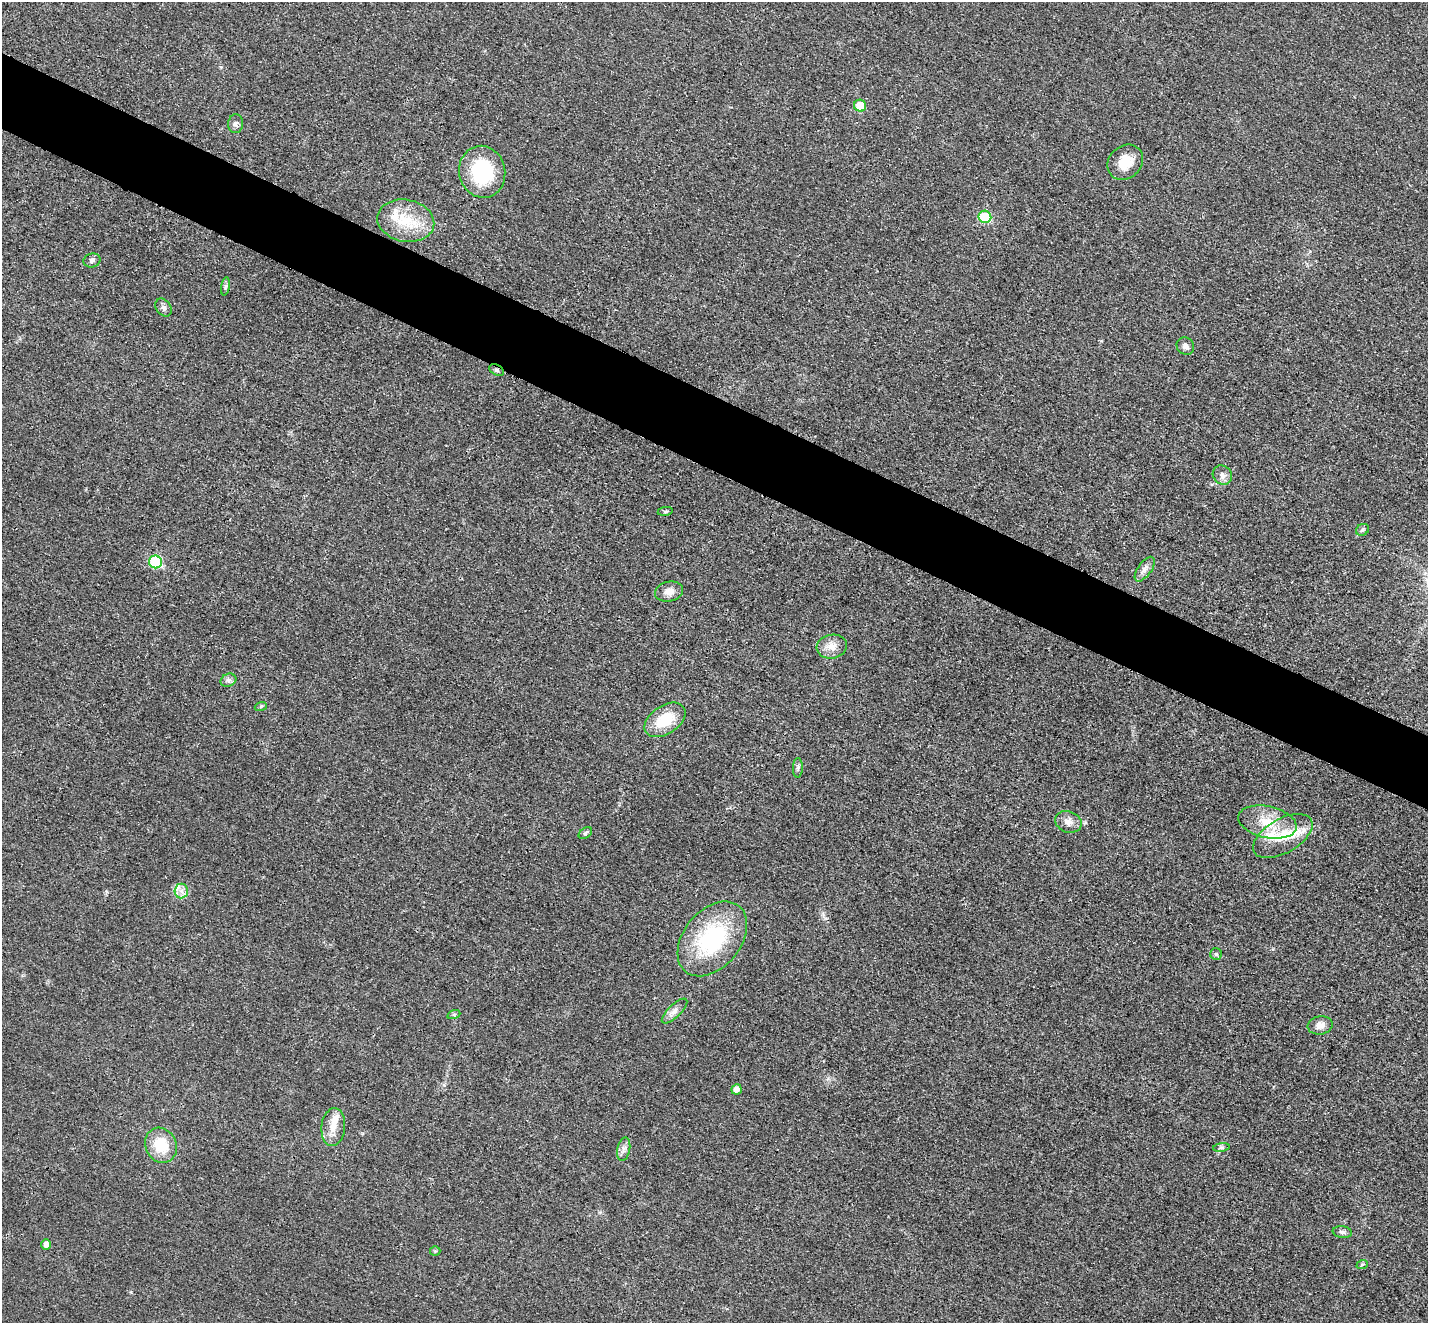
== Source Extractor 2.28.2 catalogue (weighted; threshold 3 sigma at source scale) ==
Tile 11 of 4 x 4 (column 3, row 3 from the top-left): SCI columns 2869-4294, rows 1621-2941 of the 5735 x 5745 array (HDU 1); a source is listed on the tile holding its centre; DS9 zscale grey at full resolution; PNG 1430 x 1325 px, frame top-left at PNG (2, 2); each listed source drawn as its Kron ellipse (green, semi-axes under 4 px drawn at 4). Shown black and unused: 6% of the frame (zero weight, under 3 of 4 exposures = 2% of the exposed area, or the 3 px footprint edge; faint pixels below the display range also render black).
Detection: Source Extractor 2.28.2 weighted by HDU 2 'WHT'; one run over the whole footprint, this tile lists its part. Background 0.0182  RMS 0.0051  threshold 0.023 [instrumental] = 3 sigma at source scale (4.5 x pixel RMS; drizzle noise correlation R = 1.50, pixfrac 1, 0.05/0.05 arcsec/px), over >= 5 px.
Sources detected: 44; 3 inside a brighter listed object's ellipse — not listed separately; the other 41 listed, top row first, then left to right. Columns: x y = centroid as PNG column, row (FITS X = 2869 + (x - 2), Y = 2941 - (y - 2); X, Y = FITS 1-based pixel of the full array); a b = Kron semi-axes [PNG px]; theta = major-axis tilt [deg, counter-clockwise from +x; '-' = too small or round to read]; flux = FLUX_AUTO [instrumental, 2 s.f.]
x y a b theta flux
860 106 6 6 - 12
236 124 9 7 86 1.9
1125 162 19 16 42 10
482 172 26 23 -78 34
985 217 6 6 - 24
406 221 28 21 -11 19
92 260 8 7 - 1.5
225 286 9 4 81 1.2
164 308 10 7 -54 1.7
1185 346 9 8 - 2.3
497 370 8 5 -27 1.2
1222 475 10 9 - 2.7
665 511 8 4 8 0.75
1362 530 7 5 31 1.2
155 562 7 6 - 30
1145 569 14 7 54 2.9
669 592 14 10 13 4.2
832 647 15 12 8 5.3
228 680 8 6 21 1.6
261 706 6 4 20 0.75
665 720 23 14 34 17
798 768 10 5 88 1.2
1068 822 13 10 -20 3.9
1267 822 30 15 -13 15
585 833 7 5 37 1
1283 836 33 17 30 18
181 891 7 7 - 2.7
712 939 42 28 51 50
1216 954 6 6 - 1
674 1011 16 6 43 3.1
454 1014 6 4 19 0.88
1320 1025 12 9 9 4
737 1089 5 5 - 3.2
333 1127 19 11 84 6.8
161 1145 18 15 -63 15
1221 1147 8 4 8 1
624 1149 12 6 78 2.2
1342 1232 9 5 -9 1.4
46 1244 5 5 - 2.3
435 1251 5 5 - 0.66
1362 1265 6 3 21 0.6
Overlapping masked pixels (flux is a lower limit): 1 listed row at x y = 497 370